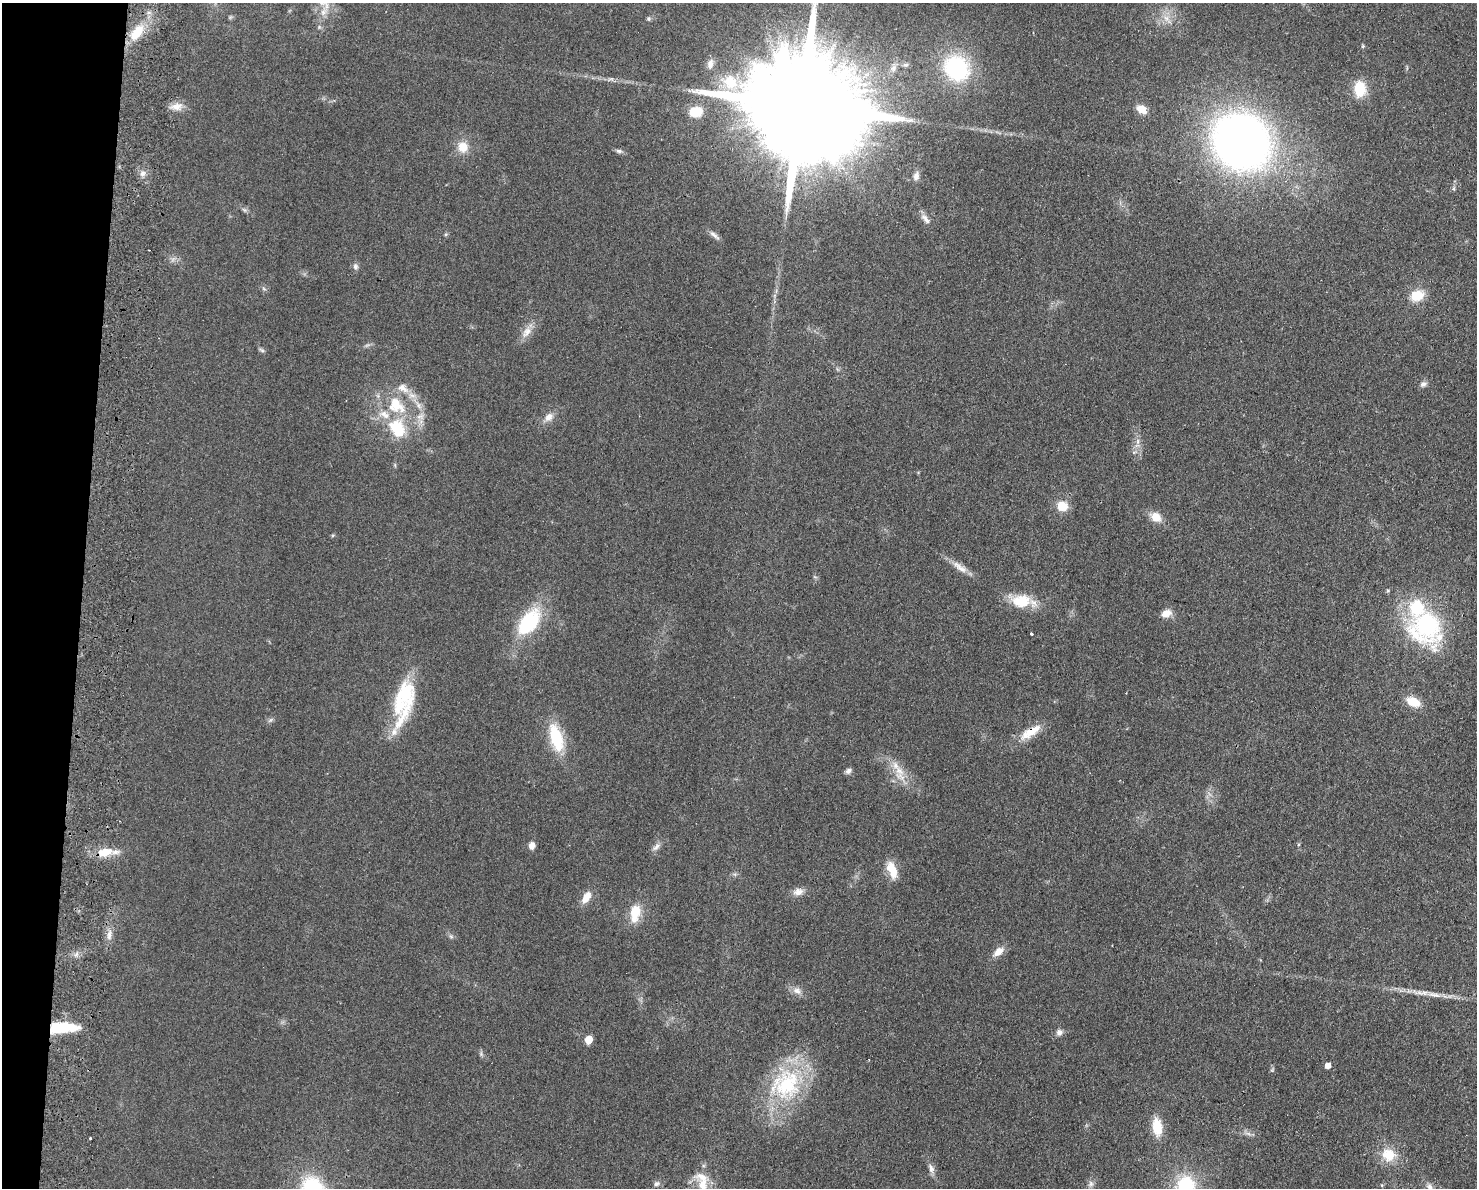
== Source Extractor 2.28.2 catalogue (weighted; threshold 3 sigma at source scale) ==
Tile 7 of 3 x 4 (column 1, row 3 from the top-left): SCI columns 284-1758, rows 1197-2382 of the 4877 x 4765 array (HDU 1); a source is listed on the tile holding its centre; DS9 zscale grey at full resolution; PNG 1479 x 1190 px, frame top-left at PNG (2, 3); no overlay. Shown black and unused: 5% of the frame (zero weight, under 2 of 3 exposures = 3% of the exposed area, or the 3 px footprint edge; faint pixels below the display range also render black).
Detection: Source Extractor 2.28.2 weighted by HDU 2 'WHT'; one run over the whole footprint, this tile lists its part. Background 0.0934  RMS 0.0095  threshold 0.0426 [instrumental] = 3 sigma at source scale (4.5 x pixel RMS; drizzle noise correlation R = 1.50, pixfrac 1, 0.05/0.05 arcsec/px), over >= 5 px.
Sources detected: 93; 4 too faint to see at this stretch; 1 inside a brighter object's white glare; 1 long thin detection or spike segment (spike, bleed or trail) — not listed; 9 inside a brighter listed object's ellipse — not listed separately; the other 78 listed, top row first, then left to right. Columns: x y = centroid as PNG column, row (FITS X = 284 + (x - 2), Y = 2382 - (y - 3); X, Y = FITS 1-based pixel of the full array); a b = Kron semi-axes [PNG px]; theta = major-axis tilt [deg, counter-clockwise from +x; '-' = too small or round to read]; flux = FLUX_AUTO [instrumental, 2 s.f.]
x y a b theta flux
230 17 7 4 71 1.3
649 19 6 5 - 1.7
1167 19 17 7 -49 7.7
137 32 24 12 53 26
1363 46 5 4 - 1.1
710 64 13 8 77 5.8
893 68 10 9 - 5.5
956 68 30 26 -47 95
611 79 9 4 4 2.3
730 82 24 18 -42 29
1360 89 19 14 -90 24
177 106 17 10 5 8.9
801 106 47 23 -11 51000
1142 109 11 8 -28 12
696 112 17 13 9 19
1241 141 40 36 -39 780
463 147 13 12 - 14
619 151 9 5 -10 2.5
142 173 9 7 45 4.2
916 176 10 7 80 5
1454 188 6 4 72 1.5
244 210 8 6 -35 2.1
446 234 6 4 44 1.2
714 235 17 5 -41 4.1
355 267 9 7 -89 3
264 289 6 4 -43 1.6
1417 295 15 11 21 19
527 332 19 10 48 9.7
261 350 9 4 -25 1.8
1423 384 10 6 31 3.4
396 405 27 20 -43 40
420 416 12 7 1 5.8
549 417 13 9 43 7.4
397 428 24 18 -64 38
1138 441 9 4 -82 3.2
1062 506 12 11 - 15
1156 517 14 10 -35 12
333 535 6 4 19 1.1
960 567 26 8 -37 10
1021 601 27 16 -9 29
1166 613 12 8 19 8.9
529 622 35 19 53 65
1425 627 45 39 -59 130
1031 633 3 3 - 2.7
406 693 40 19 82 46
1413 702 14 8 -23 21
1030 732 30 11 31 19
556 738 33 14 -74 44
848 771 8 6 33 3.4
900 773 27 13 -71 17
532 845 8 6 79 5.7
656 847 15 7 41 4.5
104 852 18 10 10 19
892 870 22 10 -69 16
798 892 13 9 13 7
586 897 17 8 60 11
635 911 17 15 60 18
109 935 15 6 84 6.4
451 936 7 5 -44 2
998 951 14 8 40 9.1
76 955 7 6 - 3.1
797 991 13 9 -18 6.2
62 1028 28 9 2 46
1059 1032 8 8 - 4
589 1040 5 5 - 25
1327 1066 5 5 - 7.7
1272 1070 6 4 43 1.3
786 1084 46 39 46 96
1157 1127 19 11 -82 22
90 1138 3 3 - 1.1
1388 1155 17 15 -30 22
931 1168 13 7 -70 4.9
656 1184 8 6 23 3
703 1184 31 14 -66 21
1091 1184 9 8 - 3.8
1381 1185 5 3 - 0.84
1186 1186 22 21 - 57
1430 1187 13 7 -57 5.1
Overlapping masked pixels (flux is a lower limit): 2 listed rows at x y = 1030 732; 62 1028
Isophote crosses this tile's border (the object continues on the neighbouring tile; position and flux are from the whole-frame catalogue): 4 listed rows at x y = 801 106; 703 1184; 1186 1186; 1430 1187
Unlisted compact peaks at least as high as the median listed source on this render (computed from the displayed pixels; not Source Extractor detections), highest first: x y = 1435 995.